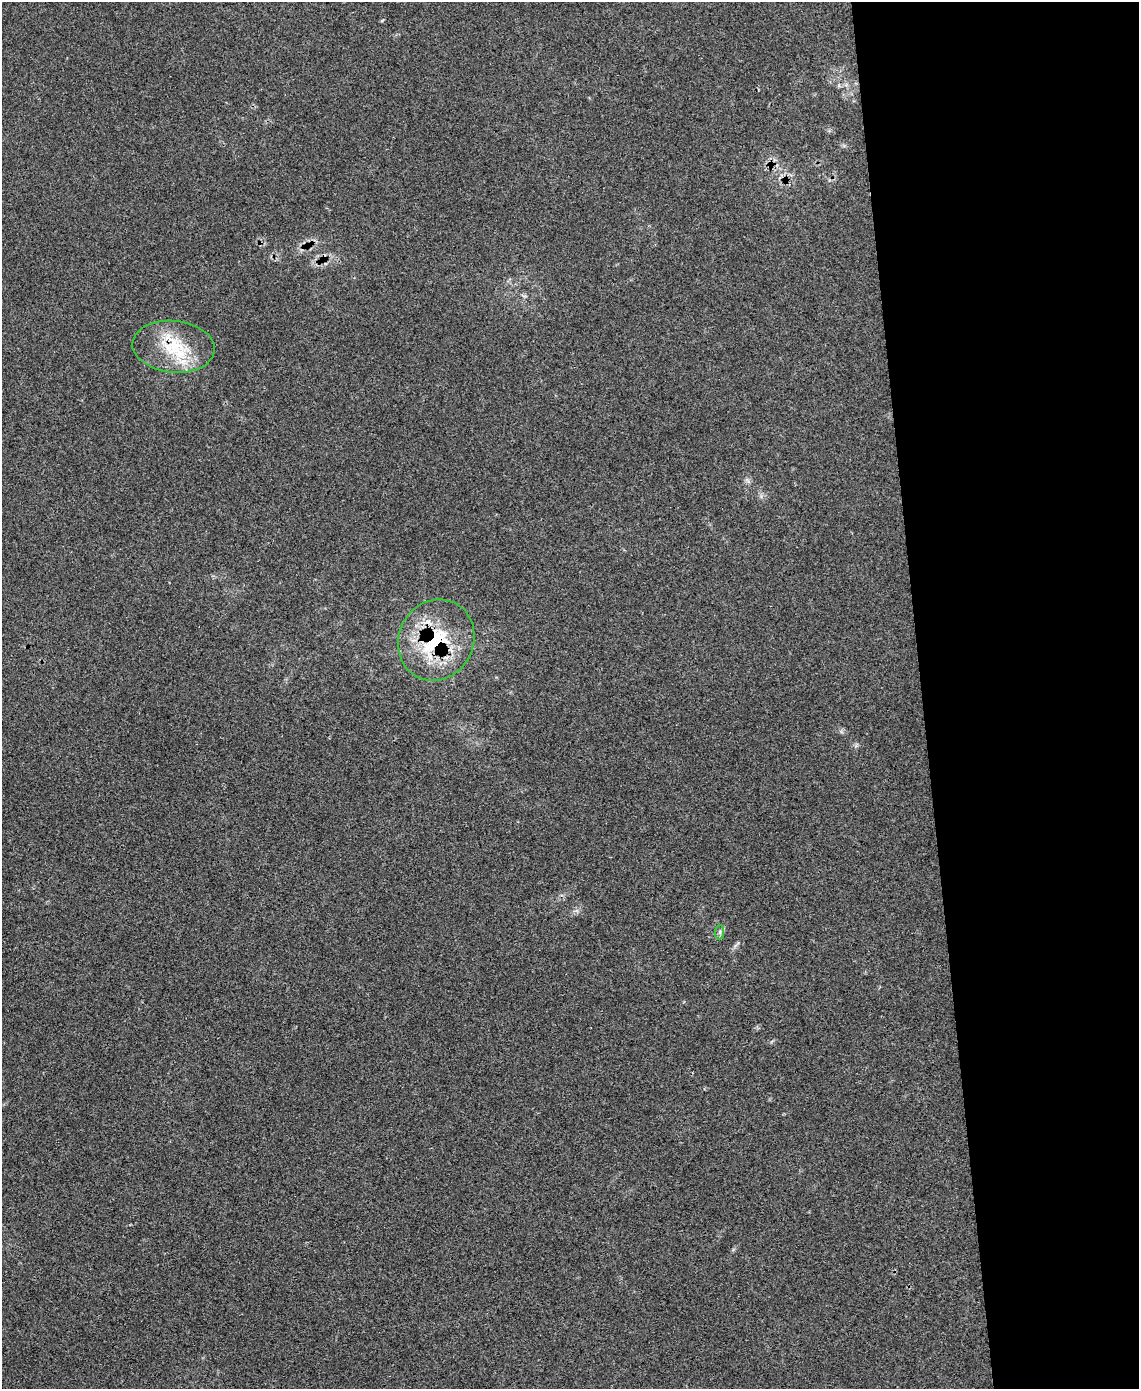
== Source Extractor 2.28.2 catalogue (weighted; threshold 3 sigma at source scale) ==
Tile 8 of 4 x 3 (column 4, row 2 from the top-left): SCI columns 3426-4562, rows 1677-3063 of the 4618 x 4597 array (HDU 1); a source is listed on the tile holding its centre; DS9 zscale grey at full resolution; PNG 1141 x 1391 px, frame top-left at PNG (2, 2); each listed source drawn as its Kron ellipse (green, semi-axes under 4 px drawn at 4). Shown black and unused: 19% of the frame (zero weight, under 3 of 4 exposures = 5% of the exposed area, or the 3 px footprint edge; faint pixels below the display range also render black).
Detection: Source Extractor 2.28.2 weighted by HDU 2 'WHT'; one run over the whole footprint, this tile lists its part. Background 0.065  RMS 0.0054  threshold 0.0245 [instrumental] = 3 sigma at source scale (4.5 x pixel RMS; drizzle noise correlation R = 1.50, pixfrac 1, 0.05/0.05 arcsec/px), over >= 5 px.
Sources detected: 3; all 3 listed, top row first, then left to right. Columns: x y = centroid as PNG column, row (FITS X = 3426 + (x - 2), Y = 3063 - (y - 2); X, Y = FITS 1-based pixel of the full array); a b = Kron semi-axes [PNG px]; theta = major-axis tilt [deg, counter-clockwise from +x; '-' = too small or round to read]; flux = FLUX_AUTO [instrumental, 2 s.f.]
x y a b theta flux
174 347 41 26 -6 29
436 640 41 37 64 47
720 932 7 4 89 1.1
Overlapping masked pixels (flux is a lower limit): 2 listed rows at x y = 174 347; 436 640